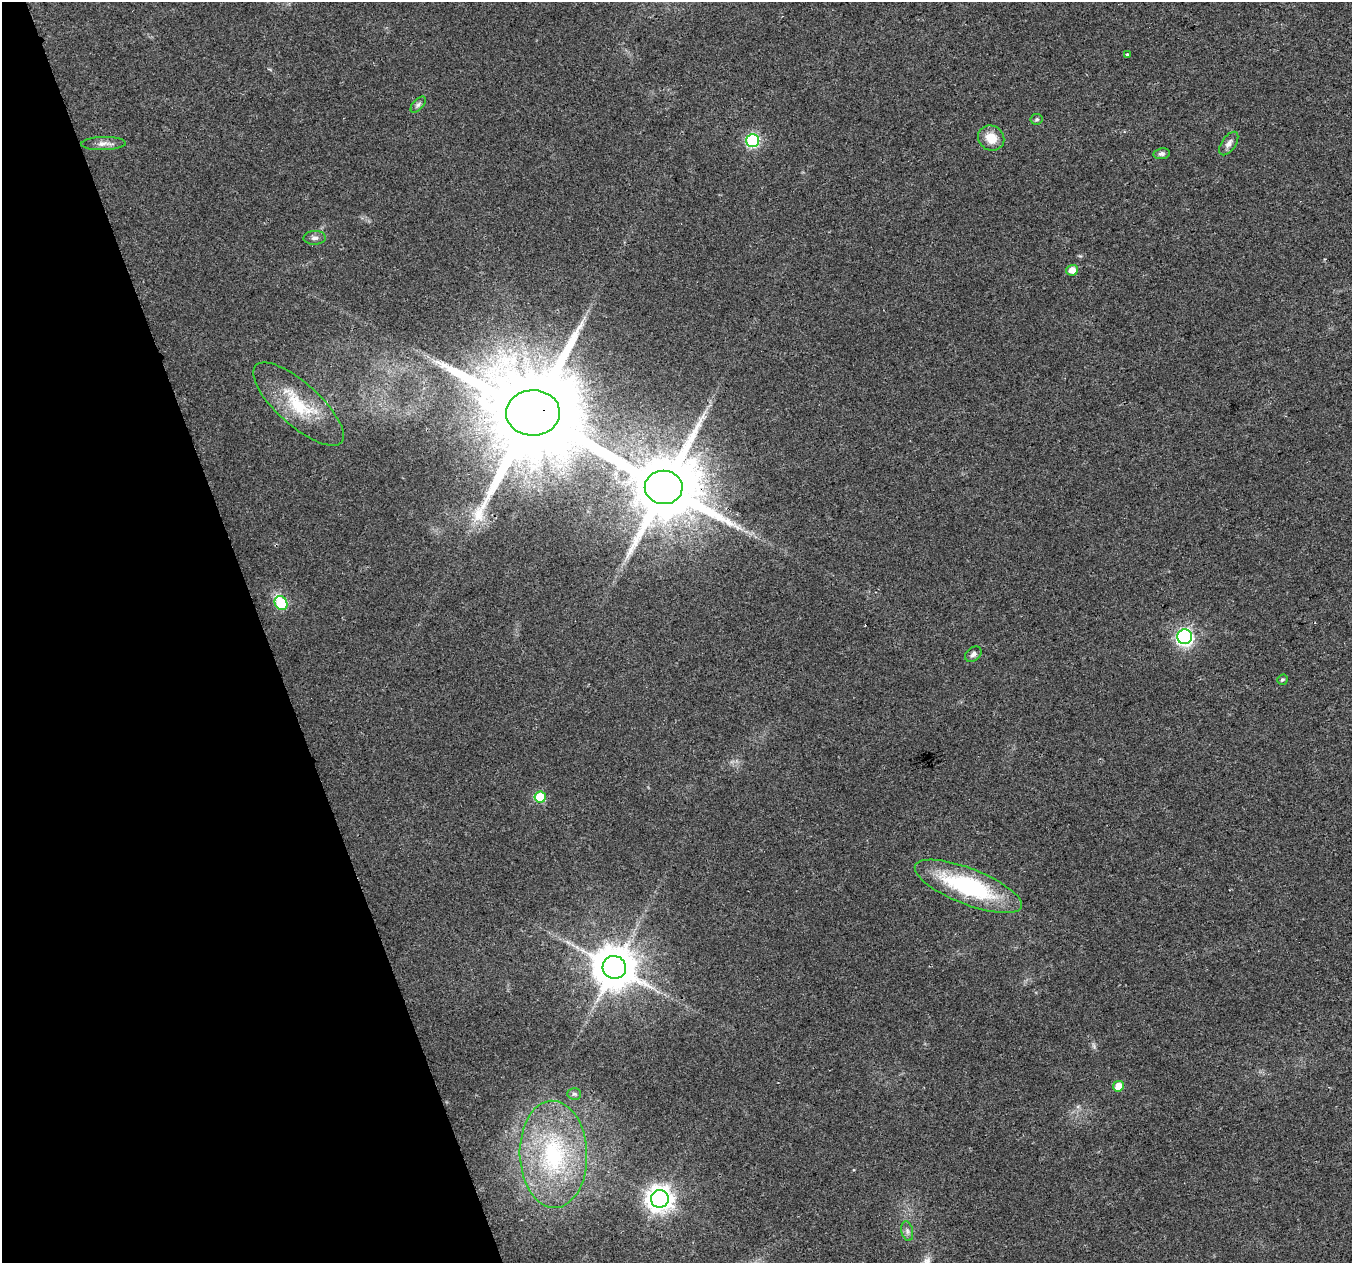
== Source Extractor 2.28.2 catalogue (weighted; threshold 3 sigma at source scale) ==
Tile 5 of 4 x 4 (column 1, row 2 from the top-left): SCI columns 1-1350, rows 2640-3900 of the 5401 x 5226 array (HDU 1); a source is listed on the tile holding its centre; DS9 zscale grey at full resolution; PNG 1354 x 1265 px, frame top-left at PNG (2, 2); each listed source drawn as its Kron ellipse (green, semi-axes under 4 px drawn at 4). Shown black and unused: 19% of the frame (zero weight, under 2 of 3 exposures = <1% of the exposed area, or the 3 px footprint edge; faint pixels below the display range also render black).
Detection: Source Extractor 2.28.2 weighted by HDU 2 'WHT'; one run over the whole footprint, this tile lists its part. Background 0.041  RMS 0.0055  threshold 0.0249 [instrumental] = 3 sigma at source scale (4.5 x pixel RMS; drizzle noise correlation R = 1.50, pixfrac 1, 0.0396/0.0396 arcsec/px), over >= 5 px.
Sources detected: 26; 1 cosmic-ray / hot-pixel residue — neither listed nor drawn; the other 25 listed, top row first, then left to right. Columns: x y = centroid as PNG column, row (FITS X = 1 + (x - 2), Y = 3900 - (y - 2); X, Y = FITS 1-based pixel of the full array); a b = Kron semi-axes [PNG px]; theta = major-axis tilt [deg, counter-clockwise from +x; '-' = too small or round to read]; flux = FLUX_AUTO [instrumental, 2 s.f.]
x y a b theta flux
1127 54 3 3 - 3.8
418 105 10 5 47 1.6
1037 119 6 5 - 1
991 138 13 12 - 8.7
753 141 6 6 - 76
1229 143 13 7 55 2.9
103 144 22 6 1 3.7
1162 154 8 5 9 1.6
315 238 11 7 2 2
1072 270 6 5 - 5.5
298 404 57 21 -42 32
533 413 27 22 2 14000
664 487 19 17 -1 6700
281 603 7 6 - 33
1185 637 7 7 - 130
973 654 9 6 40 2
1282 680 5 5 - 1
540 797 5 5 - 20
968 886 57 18 -21 67
614 967 12 11 - 2100
1118 1086 5 5 - 9.1
574 1094 7 5 -2 1.1
553 1154 53 33 -88 70
660 1199 9 9 - 530
907 1231 10 5 -77 1.8
Overlapping masked pixels (flux is a lower limit): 2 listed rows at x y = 533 413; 664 487